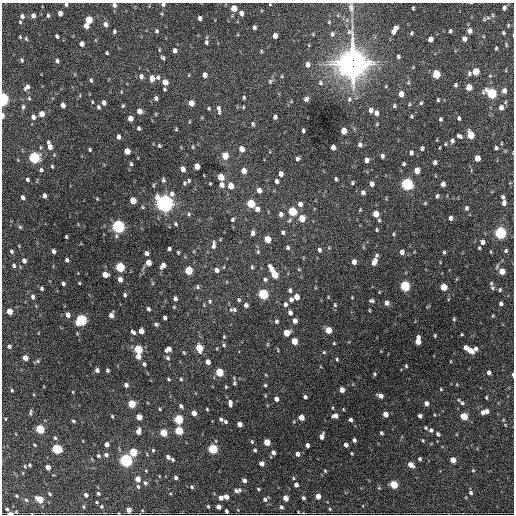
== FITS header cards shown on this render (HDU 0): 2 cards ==
NAXIS1  =                  512 / Axis length
NAXIS2  =                  512 / Axis length

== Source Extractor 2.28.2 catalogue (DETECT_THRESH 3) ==
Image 512 x 512 px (HDU 0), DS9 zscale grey, 1 PNG px = 1 image px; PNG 516 x 516 px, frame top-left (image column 1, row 512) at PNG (2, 3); no overlay
Background 1510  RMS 36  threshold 108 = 3 sigma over >= 5 px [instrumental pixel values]
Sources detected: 408; all 408 listed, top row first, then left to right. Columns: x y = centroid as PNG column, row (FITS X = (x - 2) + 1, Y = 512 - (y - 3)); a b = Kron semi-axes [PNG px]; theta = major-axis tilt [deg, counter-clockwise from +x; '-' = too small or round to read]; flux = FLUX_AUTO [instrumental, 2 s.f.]
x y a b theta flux
163 4 4 4 - 4.9e+03
270 4 3 2 - 1.7e+03
66 5 4 3 - 3.7e+03
114 5 6 5 - 6.7e+03
351 7 13 7 -83 1.3e+04
234 8 5 4 - 3.3e+04
413 8 4 3 - 2.9e+03
504 8 5 4 - 6.3e+03
60 13 5 4 - 1.7e+04
241 13 5 4 - 1.1e+04
33 15 5 5 - 9.2e+03
492 15 6 4 -89 2.8e+03
22 16 5 5 - 7.1e+03
48 16 5 4 - 4.0e+03
200 18 4 4 - 9.4e+03
89 20 5 5 - 6.0e+04
20 22 4 4 - 2.6e+03
329 22 4 3 - 2.2e+03
105 24 6 5 - 1.1e+04
86 26 5 4 - 1.5e+04
254 27 4 4 - 6.0e+03
395 29 7 5 37 1.2e+04
114 31 4 3 - 4.3e+03
157 31 4 4 - 3.5e+03
450 31 4 3 - 4.0e+03
469 31 5 5 - 1.3e+04
393 32 4 4 - 8.1e+03
411 33 4 4 - 3.0e+03
503 33 4 4 - 3.4e+03
332 34 7 5 82 6.3e+03
57 36 4 3 - 4.0e+03
275 36 5 4 - 1.4e+04
20 37 4 3 - 2.4e+03
26 39 6 4 -69 3.0e+03
430 39 5 4 - 1.3e+04
464 39 5 4 - 1.1e+04
206 42 6 5 - 4.2e+03
82 44 5 4 - 1.1e+04
506 45 7 3 -77 2.3e+03
496 48 4 3 - 2.7e+03
175 50 5 4 - 8.8e+03
261 51 5 4 - 2.6e+03
107 53 3 3 - 2.9e+03
398 57 4 4 - 4.1e+03
163 58 5 4 - 3.9e+03
22 60 5 4 - 3.5e+03
57 61 5 4 - 5.1e+03
352 63 13 11 88 3.0e+06
308 64 6 5 - 9.9e+03
476 72 5 5 - 4.9e+04
469 73 5 4 - 4.8e+03
436 74 6 5 - 6.6e+04
205 75 5 4 - 1.2e+04
141 76 6 5 - 7.5e+03
282 76 5 3 - 2.1e+03
158 77 5 5 - 5.5e+03
152 78 5 4 - 2.1e+04
91 80 5 3 - 4.1e+03
270 81 6 5 - 4.0e+03
165 82 5 5 - 2.1e+04
320 83 6 5 - 4.8e+03
455 85 5 4 - 4.2e+03
27 87 8 5 50 8.9e+03
469 87 5 4 - 3.0e+04
165 89 3 3 - 2.7e+03
504 91 5 4 - 1.2e+04
491 93 6 5 - 1.8e+05
401 94 5 4 - 2.0e+04
244 97 4 3 - 3.2e+03
29 98 5 4 - 3.0e+03
156 98 5 4 - 5.4e+03
3 99 6 4 -88 3.5e+05
306 99 5 4 - 7.3e+03
349 99 6 5 - 5.0e+03
438 100 3 3 - 2.8e+03
92 102 4 3 - 2.2e+03
104 103 5 4 - 8.7e+03
191 103 5 4 - 2.4e+04
421 103 4 3 - 2.8e+03
63 105 5 4 - 1.3e+04
123 106 5 4 - 2.7e+03
394 106 5 4 - 3.9e+03
23 107 7 4 89 4.7e+03
98 107 5 4 - 4.1e+03
501 107 6 5 - 1.2e+04
209 108 5 3 - 2.5e+03
219 110 10 4 -81 7.5e+03
371 110 5 4 - 1.0e+04
139 111 5 4 - 1.9e+04
376 113 6 5 - 9.3e+03
42 114 5 5 - 1.8e+04
3 116 5 3 - 1.0e+04
411 116 5 4 - 2.8e+03
33 117 6 5 - 1.0e+04
275 117 4 4 - 6.3e+03
130 118 5 4 - 1.9e+04
459 118 5 4 - 4.0e+03
440 119 4 3 - 3.8e+03
253 124 4 3 - 4.0e+03
139 128 4 3 - 4.1e+03
176 129 4 4 - 2.2e+03
303 130 4 3 - 4.0e+03
344 131 5 4 - 3.2e+04
471 135 6 5 - 5.6e+04
459 136 6 5 - 5.9e+03
118 137 5 3 - 9.9e+03
452 141 6 5 - 6.0e+03
445 144 4 4 - 2.6e+03
360 145 6 5 - 6.5e+03
50 146 9 4 -73 1.7e+04
159 146 4 3 - 2.6e+03
40 147 5 3 - 2.0e+03
193 147 5 3 - 2.1e+03
333 147 5 4 - 1.2e+04
422 148 4 3 - 5.0e+03
496 148 5 4 - 4.4e+03
241 149 5 4 - 2.0e+04
90 150 4 3 - 2.9e+03
127 151 5 4 - 2.9e+04
411 153 5 4 - 5.7e+03
225 156 5 5 - 3.9e+04
382 156 5 4 - 5.7e+03
34 158 5 5 - 2.9e+05
477 158 5 4 - 2.6e+04
297 159 4 3 - 4.3e+03
366 160 5 4 - 1.1e+04
435 162 4 4 - 6.3e+03
131 164 5 4 - 3.6e+03
404 164 4 4 - 3.6e+03
52 166 4 3 - 2.8e+03
197 166 5 4 - 2.2e+04
183 169 5 4 - 1.3e+04
41 170 5 4 - 4.7e+03
417 170 5 4 - 3.2e+04
244 171 5 4 - 2.0e+04
281 174 5 4 - 1.0e+04
221 177 5 4 - 4.4e+04
27 179 4 3 - 4.9e+03
336 179 4 3 - 3.6e+03
163 180 5 5 - 4.1e+03
189 181 4 3 - 3.3e+03
276 181 5 4 - 7.0e+03
185 183 5 4 - 3.5e+03
352 183 4 3 - 2.8e+03
210 184 3 2 - 2.1e+03
372 184 5 4 - 1.1e+04
407 184 6 5 - 4.4e+05
443 184 5 4 - 1.1e+04
222 185 6 5 - 1.1e+04
231 186 5 5 - 2.4e+04
259 190 5 4 - 1.4e+04
363 193 5 4 - 7.2e+03
172 194 8 6 -81 7.8e+03
44 196 4 4 - 8.7e+03
437 196 5 3 - 3.8e+03
22 197 4 3 - 7.3e+03
503 197 4 3 - 4.8e+03
97 199 4 4 - 2.0e+03
133 200 5 4 - 3.7e+04
165 203 7 6 - 1.3e+06
251 203 5 5 - 8.0e+04
425 203 5 4 - 2.4e+03
504 203 5 4 - 9.4e+03
300 204 6 5 - 1.1e+04
143 207 5 3 - 2.5e+03
466 208 5 4 - 4.7e+03
257 209 6 5 - 1.2e+04
360 210 4 3 - 2.3e+03
292 211 5 5 - 1.1e+05
189 214 5 4 - 3.5e+03
281 214 5 5 - 8.3e+03
376 214 5 4 - 3.4e+04
302 218 5 5 - 3.5e+04
450 218 4 3 - 6.9e+03
233 220 5 4 - 3.4e+03
289 220 6 4 58 3.6e+03
379 220 4 4 - 3.0e+03
176 224 5 4 - 3.3e+03
118 226 6 5 - 5.9e+05
20 227 5 5 - 3.3e+03
377 230 4 3 - 2.6e+03
283 232 5 4 - 5.0e+03
253 233 6 4 87 7.8e+03
500 233 5 5 - 4.0e+05
393 234 4 4 - 2.5e+03
66 237 3 3 - 2.7e+03
267 239 5 4 - 4.3e+04
482 242 5 4 - 9.2e+03
213 245 10 5 85 8.5e+03
288 247 5 5 - 4.5e+03
479 248 3 3 - 2.5e+03
169 249 4 4 - 5.6e+03
319 250 5 4 - 5.7e+03
11 251 6 4 -67 4.6e+03
53 251 4 3 - 8.1e+03
506 251 5 4 - 4.3e+03
178 252 4 3 - 2.8e+03
258 252 6 5 - 3.6e+03
402 252 5 4 - 1.1e+04
444 252 4 3 - 3.4e+03
491 252 4 3 - 2.1e+03
146 253 4 4 - 7.9e+03
376 255 5 4 - 3.8e+03
67 260 4 3 - 5.2e+03
24 261 5 4 - 1.1e+04
374 261 8 5 68 1.6e+04
354 262 5 4 - 1.3e+04
148 263 5 4 - 2.6e+04
163 265 6 4 61 1.3e+04
14 266 5 5 - 4.7e+03
120 267 5 5 - 1.6e+05
252 267 5 4 - 3.5e+03
271 269 9 5 -64 2.5e+04
216 270 6 5 - 1.0e+04
299 270 5 3 - 1.9e+03
188 271 5 5 - 7.9e+04
502 271 5 5 - 3.2e+04
274 274 6 5 - 5.2e+04
105 275 5 4 - 2.5e+04
120 279 5 4 - 1.6e+04
265 279 6 5 - 4.8e+03
63 283 3 3 - 4.9e+03
79 283 4 2 - 1.8e+03
491 283 6 5 - 3.9e+03
405 286 5 5 - 2.0e+05
198 287 7 5 -60 4.6e+03
444 287 5 4 - 4.9e+04
492 288 6 4 -69 4.0e+03
42 289 5 4 - 4.1e+03
290 290 5 4 - 5.5e+03
500 290 5 4 - 3.1e+03
263 294 5 5 - 2.0e+05
125 295 4 3 - 4.3e+03
33 297 5 4 - 7.3e+03
296 297 5 4 - 2.1e+04
352 297 3 2 - 1.8e+03
175 299 5 4 - 7.7e+03
239 300 6 4 -78 3.7e+03
291 300 5 4 - 7.1e+03
210 301 6 5 - 4.7e+03
372 301 6 4 -9 4.9e+03
387 303 5 5 - 1.0e+04
501 303 4 4 - 6.4e+03
285 304 5 4 - 6.3e+03
246 305 5 5 - 7.5e+03
335 305 5 4 - 3.3e+03
148 309 4 3 - 5.3e+03
233 310 11 6 2 7.7e+03
369 310 4 3 - 2.0e+03
9 311 5 4 - 3.4e+04
290 313 5 4 - 7.1e+03
68 315 5 4 - 1.3e+04
111 315 5 4 - 1.3e+04
165 318 4 3 - 6.1e+03
454 319 4 4 - 2.6e+03
81 320 5 5 - 3.0e+05
276 321 5 4 - 4.4e+03
295 321 4 4 - 1.3e+04
156 324 5 5 - 4.1e+03
328 330 5 4 - 3.5e+04
141 331 5 4 - 2.1e+04
133 332 5 3 - 6.6e+03
286 333 5 5 - 3.9e+04
435 335 4 3 - 2.3e+03
224 337 5 4 - 2.5e+03
294 341 5 4 - 3.6e+04
418 341 8 4 88 2.7e+04
334 343 4 4 - 2.1e+03
268 344 6 3 71 2.5e+03
224 345 5 4 - 3.4e+03
9 346 5 4 - 5.3e+03
199 348 7 4 -82 6.1e+04
466 348 4 4 - 1.6e+04
138 349 5 5 - 1.1e+05
168 349 6 5 - 1.5e+04
476 349 7 5 59 7.9e+03
470 351 6 4 -44 2.2e+04
184 352 5 4 - 2.7e+03
239 352 3 2 - 5.7e+03
324 352 4 4 - 2.4e+03
138 356 5 4 - 1.8e+04
25 358 4 4 - 2.0e+04
168 358 6 5 - 4.8e+03
337 359 4 3 - 2.9e+03
38 361 6 5 - 3.7e+03
208 362 5 4 - 1.5e+04
144 364 4 3 - 4.8e+03
406 366 3 3 - 2.5e+03
97 370 4 4 - 7.8e+03
107 370 4 3 - 4.6e+03
219 372 5 5 - 8.9e+04
489 372 4 4 - 8.4e+03
374 374 4 4 - 2.9e+03
513 375 5 2 - 3.3e+03
168 379 5 3 - 2.8e+03
181 379 4 3 - 2.7e+03
234 383 7 4 84 3.9e+03
126 385 4 4 - 7.9e+03
265 385 4 4 - 2.8e+03
226 387 4 3 - 2.4e+03
441 389 3 2 - 1.9e+03
12 390 4 3 - 2.9e+03
342 390 4 4 - 1.6e+04
73 392 4 3 - 1.7e+03
380 396 5 4 - 1.2e+04
305 397 4 3 - 4.9e+03
486 397 4 3 - 2.4e+03
276 399 5 4 - 1.0e+04
230 403 7 4 -84 9.3e+03
426 403 4 4 - 1.1e+04
462 403 7 5 -44 5.5e+03
131 404 5 4 - 7.5e+04
181 406 5 4 - 5.9e+03
160 409 4 3 - 2.4e+03
207 409 4 3 - 2.3e+03
343 409 4 2 - 1.7e+03
486 411 5 5 - 1.1e+04
30 412 9 4 90 4.2e+03
483 412 5 4 - 7.3e+03
194 413 5 4 - 2.0e+04
385 414 4 4 - 1.9e+04
112 416 3 3 - 2.5e+03
335 416 5 4 - 1.2e+04
420 416 4 4 - 7.8e+03
464 416 5 5 - 5.5e+04
139 417 5 4 - 3.2e+04
301 417 5 4 - 2.7e+04
5 419 4 3 - 2.1e+03
178 419 5 5 - 1.4e+05
221 419 5 4 - 4.9e+03
350 420 4 3 - 6.3e+03
73 421 3 3 - 3.4e+03
225 421 6 4 -40 3.9e+03
239 424 4 4 - 1.4e+04
425 428 4 4 - 2.6e+03
40 429 5 4 - 1.2e+05
179 430 5 5 - 8.8e+04
431 430 5 5 - 6.2e+03
138 431 5 4 - 1.7e+04
163 433 5 4 - 5.4e+04
381 433 4 3 - 4.1e+03
438 434 6 4 -62 4.1e+03
321 436 6 4 70 1.4e+04
55 438 4 4 - 3.1e+03
354 440 4 3 - 6.0e+03
423 440 4 3 - 2.5e+03
252 442 5 4 - 3.1e+03
267 442 5 4 - 4.0e+04
106 444 4 4 - 1.3e+04
307 445 4 3 - 7.9e+03
346 445 4 4 - 8.7e+03
56 449 6 5 - 1.5e+05
213 449 5 5 - 1.5e+05
153 450 4 3 - 3.0e+03
255 450 4 4 - 4.0e+03
133 452 5 5 - 8.3e+04
273 452 4 4 - 9.6e+03
352 453 4 3 - 2.1e+03
298 454 5 4 - 1.1e+04
106 455 5 5 - 7.4e+03
98 456 5 4 - 4.1e+03
168 457 4 4 - 7.5e+03
420 459 4 3 - 4.2e+03
126 460 5 5 - 5.6e+05
172 460 4 3 - 4.1e+03
453 460 4 4 - 2.4e+04
262 463 4 4 - 1.1e+04
410 464 5 4 - 1.9e+04
29 465 6 5 - 3.9e+03
48 467 4 4 - 1.6e+04
473 470 4 4 - 2.3e+03
146 471 5 3 - 1.9e+03
325 471 4 4 - 2.6e+03
176 478 4 4 - 5.4e+03
293 478 5 3 - 2.7e+03
137 479 5 4 - 2.2e+04
244 480 4 4 - 1.0e+04
145 483 5 4 - 4.5e+03
394 484 5 4 - 7.7e+04
296 485 4 4 - 9.0e+03
138 486 5 4 - 3.8e+03
192 487 5 4 - 3.6e+03
258 489 4 3 - 2.7e+03
237 490 10 5 5 8.0e+03
98 493 4 3 - 3.8e+03
471 493 5 5 - 4.9e+03
49 494 4 3 - 2.7e+03
86 495 4 4 - 7.6e+03
16 496 4 3 - 2.4e+03
318 496 4 4 - 2.0e+04
226 497 4 4 - 1.6e+04
221 498 4 4 - 1.0e+04
286 498 5 4 - 2.5e+04
303 498 4 3 - 5.4e+03
39 499 5 4 - 4.6e+04
265 499 6 5 - 7.1e+03
26 500 6 5 - 3.6e+03
96 502 3 2 - 2.2e+03
101 506 4 3 - 2.7e+03
208 506 3 3 - 2.8e+03
83 507 4 3 - 2.3e+03
218 507 4 4 - 1.2e+04
281 507 5 5 - 4.9e+03
7 509 3 3 - 3.9e+03
330 509 5 4 - 2.5e+03
128 510 4 4 - 1.8e+04
226 511 4 3 - 4.4e+03
10 513 4 2 - 2.0e+04
At the frame edge (FLAGS 8, measured only in part): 9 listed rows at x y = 163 4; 270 4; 66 5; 114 5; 3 99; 3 116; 513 375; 128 510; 10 513